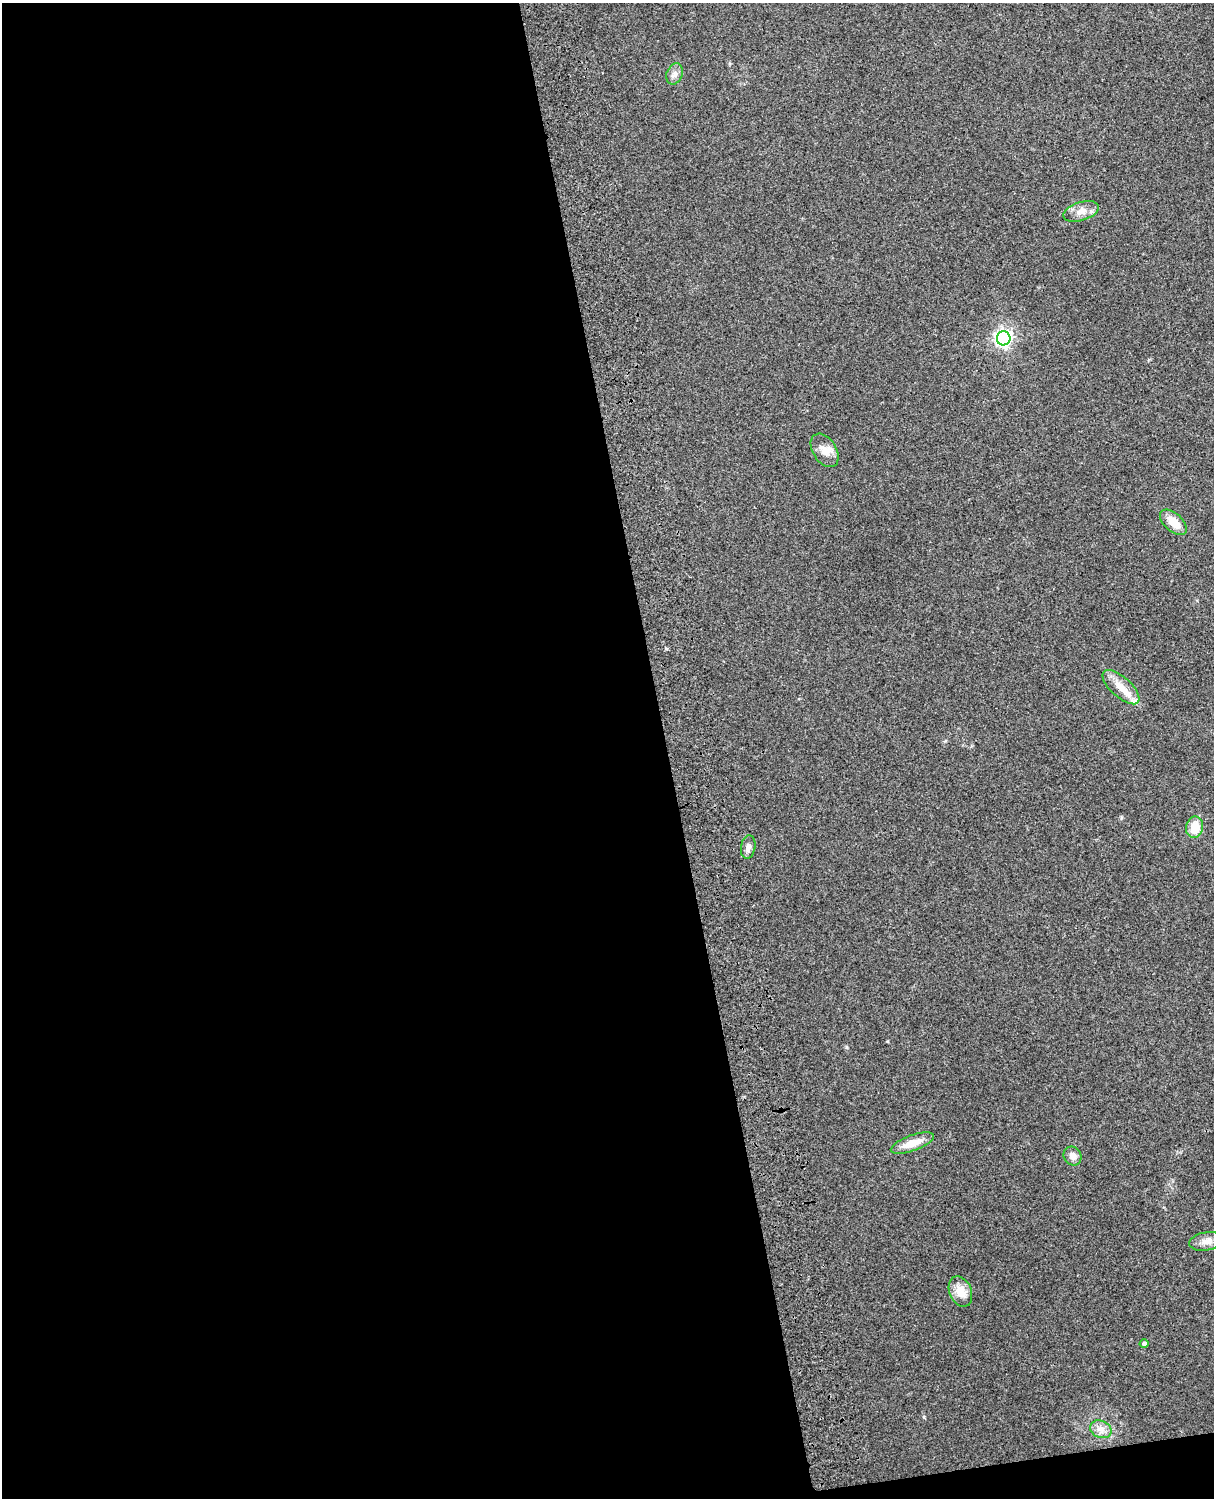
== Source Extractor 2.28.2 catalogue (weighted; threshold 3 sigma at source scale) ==
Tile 9 of 4 x 3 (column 1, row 3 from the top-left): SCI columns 119-1330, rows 165-1660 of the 5089 x 4928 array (HDU 1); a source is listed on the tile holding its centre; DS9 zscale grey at full resolution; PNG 1216 x 1500 px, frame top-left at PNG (2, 3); each listed source drawn as its Kron ellipse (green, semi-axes under 4 px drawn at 4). Shown black and unused: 56% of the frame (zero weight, under 3 of 4 exposures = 6% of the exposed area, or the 3 px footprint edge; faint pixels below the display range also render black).
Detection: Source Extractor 2.28.2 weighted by HDU 2 'WHT'; one run over the whole footprint, this tile lists its part. Background 0.261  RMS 0.0088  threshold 0.0397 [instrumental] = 3 sigma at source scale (4.5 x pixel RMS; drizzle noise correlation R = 1.50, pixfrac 1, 0.05/0.05 arcsec/px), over >= 5 px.
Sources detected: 15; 1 inside a brighter listed object's ellipse — not listed separately; the other 14 listed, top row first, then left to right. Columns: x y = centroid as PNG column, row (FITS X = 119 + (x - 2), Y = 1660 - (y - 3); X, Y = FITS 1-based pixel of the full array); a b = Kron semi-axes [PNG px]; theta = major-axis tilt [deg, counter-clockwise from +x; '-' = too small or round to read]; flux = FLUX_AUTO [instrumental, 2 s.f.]
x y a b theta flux
675 74 11 8 68 4.5
1081 211 18 9 18 8.9
1004 338 7 7 - 320
825 450 18 11 -57 9.1
1173 522 16 9 -41 13
1121 687 23 10 -42 13
1195 827 11 8 80 16
748 847 12 7 80 4.1
912 1143 23 8 20 13
1073 1156 10 8 -58 5.4
1207 1241 18 9 10 6.9
960 1291 16 11 -67 12
1144 1343 4 4 - 2.5
1101 1429 11 8 -23 5.9
Unlisted compact peaks at least as high as the median listed source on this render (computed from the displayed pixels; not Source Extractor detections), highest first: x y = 924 1417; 666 649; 846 1047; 1121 818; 887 1041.